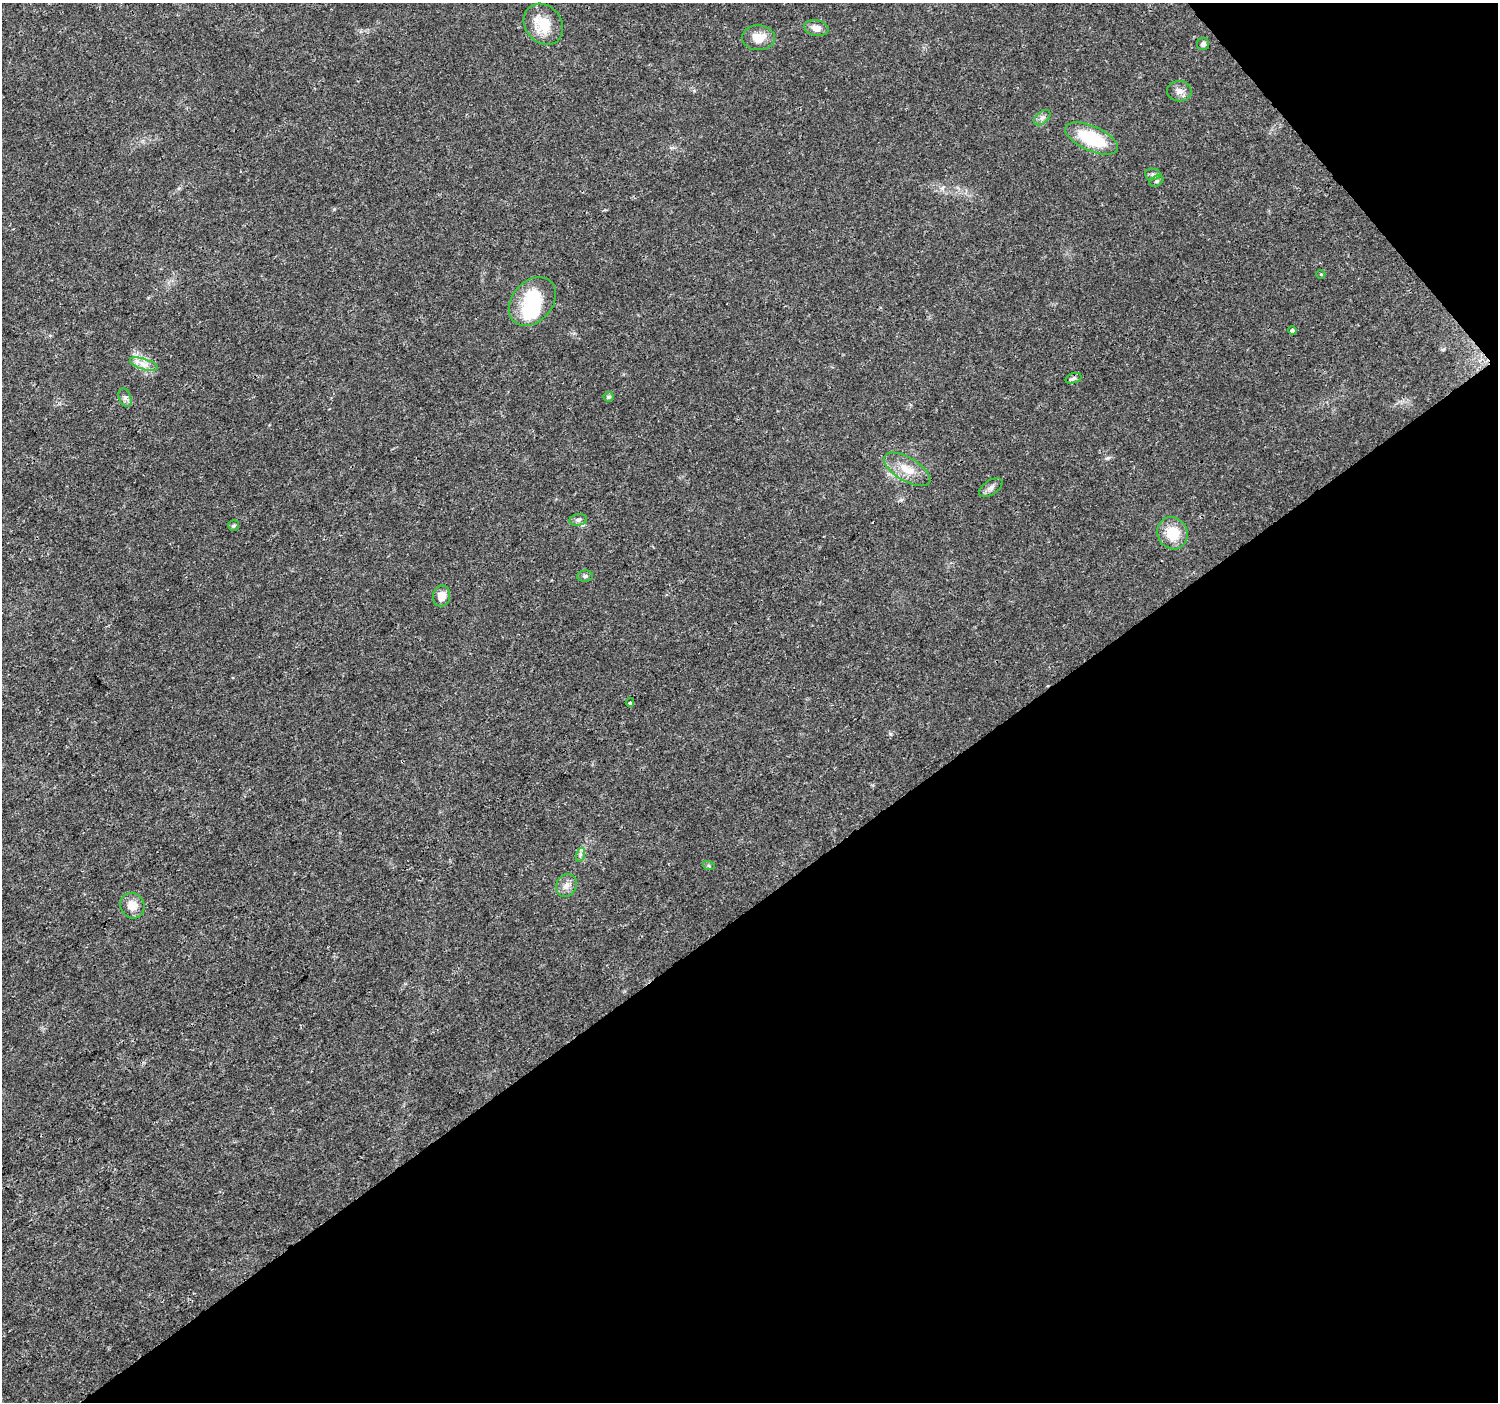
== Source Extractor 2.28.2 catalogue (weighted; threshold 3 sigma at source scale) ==
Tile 12 of 4 x 4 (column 4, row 3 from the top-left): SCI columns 4497-5992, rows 1604-3003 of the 5995 x 5943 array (HDU 1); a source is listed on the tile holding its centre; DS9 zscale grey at full resolution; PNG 1500 x 1404 px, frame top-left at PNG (2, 3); each listed source drawn as its Kron ellipse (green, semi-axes under 4 px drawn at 4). Shown black and unused: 38% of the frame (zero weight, under 3 of 4 exposures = <1% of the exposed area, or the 3 px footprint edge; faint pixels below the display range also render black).
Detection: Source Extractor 2.28.2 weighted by HDU 2 'WHT'; one run over the whole footprint, this tile lists its part. Background 0.0244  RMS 0.0022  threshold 0.00978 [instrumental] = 3 sigma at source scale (4.5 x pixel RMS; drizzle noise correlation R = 1.50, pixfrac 1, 0.0396/0.0396 arcsec/px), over >= 5 px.
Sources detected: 30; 1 inside a brighter object's white glare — neither listed nor drawn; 1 inside a brighter listed object's ellipse — not listed separately; the other 28 listed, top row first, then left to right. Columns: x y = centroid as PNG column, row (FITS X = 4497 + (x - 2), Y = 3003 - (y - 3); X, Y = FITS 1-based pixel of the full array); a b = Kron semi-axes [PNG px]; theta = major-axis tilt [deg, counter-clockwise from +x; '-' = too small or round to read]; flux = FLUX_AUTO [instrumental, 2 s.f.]
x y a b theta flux
543 24 22 18 -51 6
816 28 12 7 -12 1.5
758 38 16 12 -3 3.3
1203 44 6 6 - 0.63
1179 91 12 10 -2 1.3
1042 118 9 6 39 0.77
1092 138 28 12 -24 12
1153 174 8 6 -2 0.56
1156 181 7 5 27 0.42
1321 274 4 4 - 0.22
532 302 27 20 48 12
1292 330 4 4 - 0.35
144 364 14 5 -19 1.4
1073 378 8 5 20 0.49
125 397 9 6 -69 0.71
609 397 5 5 - 0.5
907 469 26 11 -30 3.9
991 487 13 7 34 0.96
578 520 9 5 10 0.61
234 526 5 5 - 0.39
1173 533 16 14 -62 5.7
585 576 8 5 3 0.46
442 596 10 8 78 2.3
630 702 4 3 - 0.36
580 855 7 4 72 0.46
709 866 6 4 -19 0.26
566 885 12 10 61 1.4
132 906 13 12 - 2.5